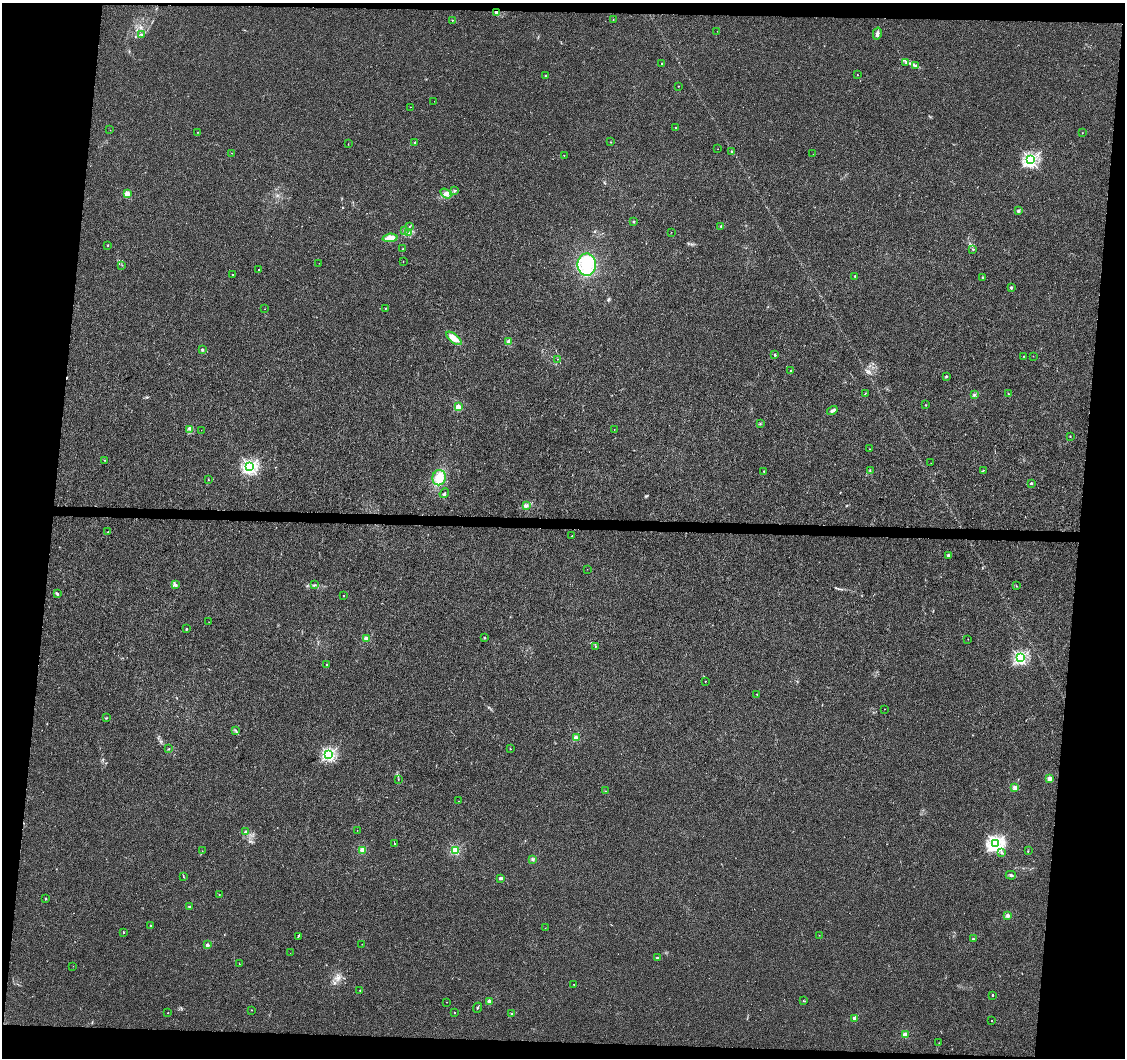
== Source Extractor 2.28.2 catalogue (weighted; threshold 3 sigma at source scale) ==
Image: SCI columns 1-4489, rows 228-4450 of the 4497 x 4733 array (HDU 1 of 3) = the unmasked area's bounding box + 8 px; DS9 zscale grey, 4 x 4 block average (1 PNG px = mean of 4 x 4 image px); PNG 1127 x 1060 px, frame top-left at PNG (2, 3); each listed source drawn as its Kron ellipse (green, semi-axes under 4 px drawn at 4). Shown black and unused: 12% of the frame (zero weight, under 3 of 4 exposures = <1% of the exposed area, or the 3 px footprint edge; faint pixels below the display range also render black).
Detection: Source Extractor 2.28.2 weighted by HDU 2 'WHT'. Background 0.0067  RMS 0.0028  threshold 0.0125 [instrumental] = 3 sigma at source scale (4.5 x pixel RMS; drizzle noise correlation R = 1.50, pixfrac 1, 0.0396/0.0396 arcsec/px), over >= 5 px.
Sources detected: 171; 1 cosmic-ray / hot-pixel residue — neither listed nor drawn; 4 coinciding with a brighter row at this scale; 7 inside a brighter listed object's ellipse — not listed separately; the other 159 listed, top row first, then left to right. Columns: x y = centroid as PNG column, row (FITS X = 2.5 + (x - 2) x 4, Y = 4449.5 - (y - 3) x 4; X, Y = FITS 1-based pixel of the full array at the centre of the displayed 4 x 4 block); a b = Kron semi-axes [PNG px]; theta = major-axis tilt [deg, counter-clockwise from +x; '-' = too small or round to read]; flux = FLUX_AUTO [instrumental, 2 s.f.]
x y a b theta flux
497 13 4 2 - 2.6
452 20 2 2 - 0.88
613 20 2 2 - 0.57
717 31 2 2 - 0.26
877 33 6 3 76 4.4
142 34 3 2 - 1.4
906 62 2 2 - 0.61
662 63 2 2 - 2
916 66 2 2 - 1.5
545 75 2 2 - 0.7
857 75 2 2 - 1.2
678 86 2 2 - 0.55
434 101 2 2 - 0.26
410 107 2 2 - 0.29
676 127 2 2 - 0.74
110 130 2 2 - 0.38
198 132 2 2 - 1.1
1082 133 2 2 - 0.4
415 142 2 2 - 0.93
610 142 2 2 - 0.76
348 144 2 2 - 0.4
718 149 2 2 - 0.21
731 152 2 2 - 4
232 153 2 2 - 0.33
813 154 2 2 - 0.38
564 155 2 2 - 0.44
1030 160 2 2 - 360
455 191 2 2 - 0.64
127 193 2 2 - 41
446 193 6 2 -35 4
1018 211 2 2 - 11
633 221 2 2 - 5.9
410 226 3 2 - 0.89
721 226 2 2 - 1.5
405 231 2 2 - 1.3
408 232 2 2 - 1.1
671 232 2 2 - 0.35
390 238 7 4 5 12
108 245 2 2 - 1.5
403 249 2 2 - 0.91
972 249 2 2 - 1
403 261 2 2 - 0.65
319 263 2 2 - 0.26
122 265 2 2 - 0.49
587 265 11 9 88 44
259 270 2 2 - 0.82
232 275 2 2 - 0.88
855 276 2 2 - 3.5
983 277 2 2 - 2.6
1011 287 3 2 - 2
385 308 2 2 - 0.7
265 309 2 2 - 0.36
454 338 9 4 -39 15
509 342 2 2 - 38
202 350 2 2 - 6
775 355 2 2 - 1.7
1023 356 2 2 - 0.89
1033 356 2 2 - 0.5
558 359 2 2 - 0.4
791 371 2 2 - 1.8
946 376 2 2 - 6
865 394 2 2 - 0.64
1008 394 2 2 - 1
974 395 3 2 - 1.3
926 405 2 2 - 0.64
458 407 2 2 - 43
832 410 5 2 - 4.7
760 424 2 2 - 0.93
190 429 2 2 - 1.2
614 429 2 2 - 0.39
201 430 2 2 - 0.31
1070 436 2 2 - 1.1
869 449 2 2 - 1.1
104 460 2 2 - 0.61
931 463 2 2 - 0.22
250 466 2 2 - 370
983 470 2 2 - 0.63
764 471 2 2 - 2.6
870 471 2 2 - 1.3
439 478 7 6 - 21
208 480 2 2 - 0.68
1031 483 2 2 - 8.1
444 493 5 2 - 2.8
526 506 3 2 - 2.7
108 532 2 2 - 0.73
572 536 2 2 - 1.8
948 555 2 2 - 7.5
587 569 2 2 - 0.24
176 584 2 2 - 1.1
314 585 3 2 - 1.3
1016 586 3 2 - 0.56
57 593 3 2 - 1.5
343 596 2 2 - 0.73
209 622 2 2 - 0.36
186 629 2 2 - 5
484 638 2 2 - 4
366 639 2 2 - 34
968 639 2 2 - 0.33
595 646 2 2 - 0.7
1020 658 2 2 - 270
326 665 2 2 - 1.1
705 681 2 2 - 0.64
757 694 2 2 - 0.41
885 709 2 2 - 0.43
107 718 2 2 - 1.1
236 730 2 2 - 0.78
576 738 2 2 - 40
169 749 3 2 - 0.9
510 749 2 2 - 1.5
329 755 2 2 - 290
1049 779 2 2 - 28
398 780 2 2 - 0.55
1015 788 2 2 - 37
605 791 2 2 - 0.48
459 801 2 2 - 0.39
357 830 2 2 - 0.29
245 832 3 2 - 2.2
394 844 2 2 - 0.84
995 844 2 2 - 480
362 850 2 2 - 52
455 850 2 2 - 120
202 851 2 2 - 0.38
1028 851 2 2 - 0.47
1001 853 3 2 - 1.4
533 859 2 2 - 0.65
1011 875 5 2 - 2.6
183 876 3 2 - 0.83
500 878 3 2 - 3.4
219 895 2 2 - 0.66
46 899 2 2 - 2.7
189 907 2 2 - 1.8
1008 915 2 2 - 25
150 925 2 2 - 2.9
545 928 2 2 - 0.48
123 932 2 2 - 2.8
819 935 2 2 - 0.44
298 936 4 2 - 1.3
973 939 2 2 - 3.9
362 944 2 2 - 0.51
207 945 2 2 - 16
290 953 2 2 - 0.24
657 958 2 2 - 7.6
239 964 3 2 - 0.55
73 966 2 2 - 0.33
574 984 2 2 - 0.74
360 990 2 2 - 2.2
993 995 2 2 - 2.5
803 1001 2 2 - 0.39
446 1002 2 2 - 0.55
489 1002 2 2 - 28
477 1008 5 2 - 1.3
251 1010 2 2 - 0.45
168 1013 2 2 - 0.83
454 1013 2 2 - 0.83
512 1014 2 2 - 1.5
855 1018 2 2 - 29
992 1020 2 2 - 0.69
905 1035 2 2 - 46
939 1043 2 2 - 0.37
Diffuse or blended objects may show on this block-average render without a row.